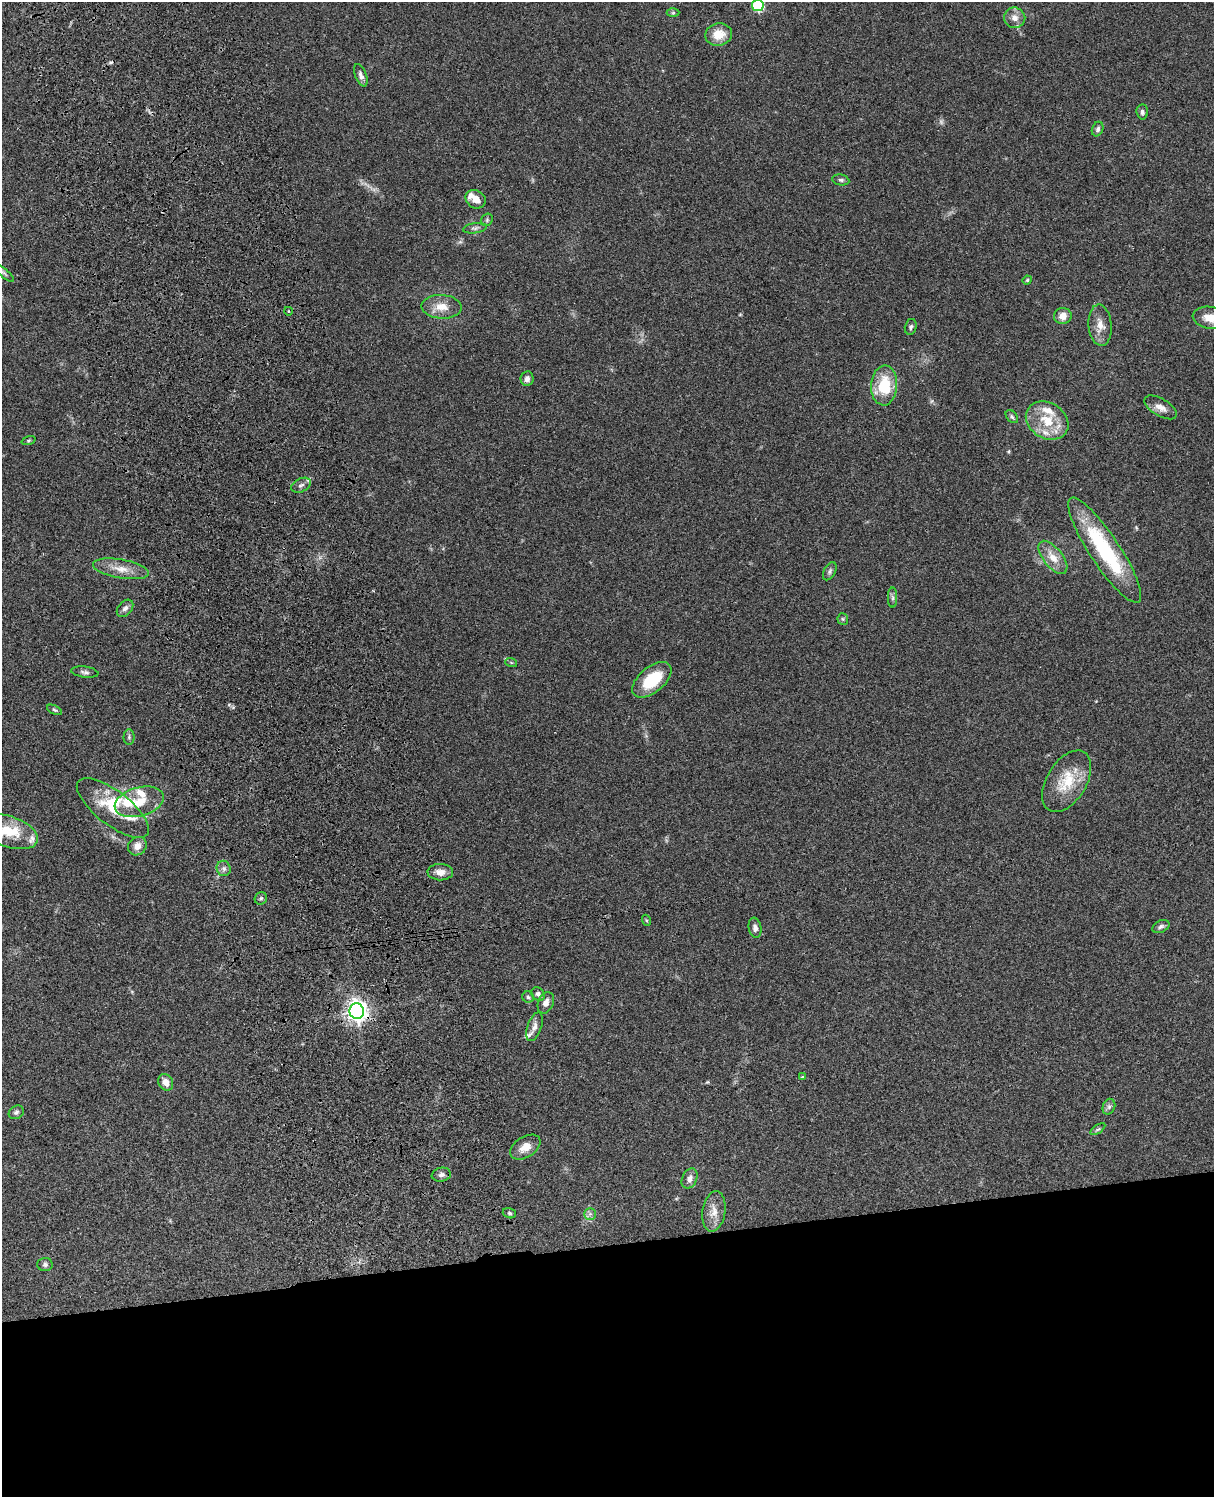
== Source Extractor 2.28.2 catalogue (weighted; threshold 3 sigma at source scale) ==
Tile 11 of 4 x 3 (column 3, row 3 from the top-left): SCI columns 2545-3756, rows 277-1771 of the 5086 x 4925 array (HDU 1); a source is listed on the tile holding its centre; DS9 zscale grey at full resolution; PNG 1216 x 1499 px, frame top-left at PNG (2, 2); each listed source drawn as its Kron ellipse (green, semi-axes under 4 px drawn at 4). Shown black and unused: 17% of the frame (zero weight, under 3 of 4 exposures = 6% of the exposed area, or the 3 px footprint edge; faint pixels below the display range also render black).
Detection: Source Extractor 2.28.2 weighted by HDU 2 'WHT'; one run over the whole footprint, this tile lists its part. Background 0.0994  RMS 0.0064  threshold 0.0289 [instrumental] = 3 sigma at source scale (4.5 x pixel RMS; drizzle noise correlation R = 1.50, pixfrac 1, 0.05/0.05 arcsec/px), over >= 5 px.
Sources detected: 78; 1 too faint to see at this stretch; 2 cosmic-ray / hot-pixel residue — neither listed nor drawn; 9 inside a brighter listed object's ellipse — not listed separately; the other 66 listed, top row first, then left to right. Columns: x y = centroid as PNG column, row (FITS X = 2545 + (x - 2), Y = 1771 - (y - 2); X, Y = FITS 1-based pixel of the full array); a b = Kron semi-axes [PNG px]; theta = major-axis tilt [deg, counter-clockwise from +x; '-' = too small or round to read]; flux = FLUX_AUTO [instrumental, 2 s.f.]
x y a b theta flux
758 5 6 6 - 57
673 13 6 4 0 1
1015 18 10 10 - 4.7
719 35 13 11 11 11
361 75 12 5 -69 2.5
1142 112 7 6 - 1.7
1098 129 7 5 68 1.7
841 180 8 5 -10 1.4
476 199 10 8 -34 5.2
487 220 7 5 48 1.1
475 228 12 5 7 1.8
4 273 13 4 -40 1.6
1027 280 5 4 - 0.67
442 307 20 12 -3 8.6
288 311 4 3 - 0.49
1063 316 9 8 - 5.3
1210 318 17 11 -9 8.6
1100 325 21 11 -85 7.2
911 327 8 6 76 1.4
527 379 7 6 - 2.8
884 385 20 13 87 24
1160 407 18 8 -31 5
1012 417 7 5 -50 1.3
1047 421 22 17 -32 18
28 440 7 3 19 0.78
301 485 10 6 27 2.2
1105 550 62 15 -57 61
1053 557 20 9 -51 8.5
121 569 28 9 -10 9.2
830 571 10 5 62 1.6
893 598 10 4 -89 1.5
125 608 10 6 49 2.6
843 619 6 5 - 1.1
511 662 6 4 -20 0.76
85 672 14 5 -7 2.1
652 680 23 12 40 23
55 710 8 4 -27 1.1
129 737 7 5 89 1.3
1067 781 34 19 58 21
139 802 25 14 15 15
113 808 44 17 -38 23
7 831 32 15 -18 17
137 846 10 8 44 5
224 868 8 7 - 2
440 872 13 8 -2 4.4
261 898 6 6 - 1.5
646 920 5 3 - 0.67
1161 926 9 6 26 1.7
755 928 10 6 -79 2.7
538 994 7 6 - 2.1
528 997 6 5 - 1.2
546 1003 11 7 68 3.7
357 1011 8 7 - 420
534 1027 15 7 71 3.3
802 1077 4 4 - 0.83
166 1082 9 7 -60 5
1109 1107 8 6 69 1.7
16 1112 8 6 31 1.6
1098 1129 8 4 35 1.2
525 1147 17 10 33 7.3
441 1175 10 7 9 2.5
689 1178 10 7 65 3.6
714 1211 20 11 81 7.7
509 1213 7 5 -17 1.2
590 1214 6 6 - 1.6
45 1264 7 6 - 1.7
Overlapping masked pixels (flux is a lower limit): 1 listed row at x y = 357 1011
Isophote crosses this tile's border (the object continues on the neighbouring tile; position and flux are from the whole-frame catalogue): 3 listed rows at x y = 758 5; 1210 318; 7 831